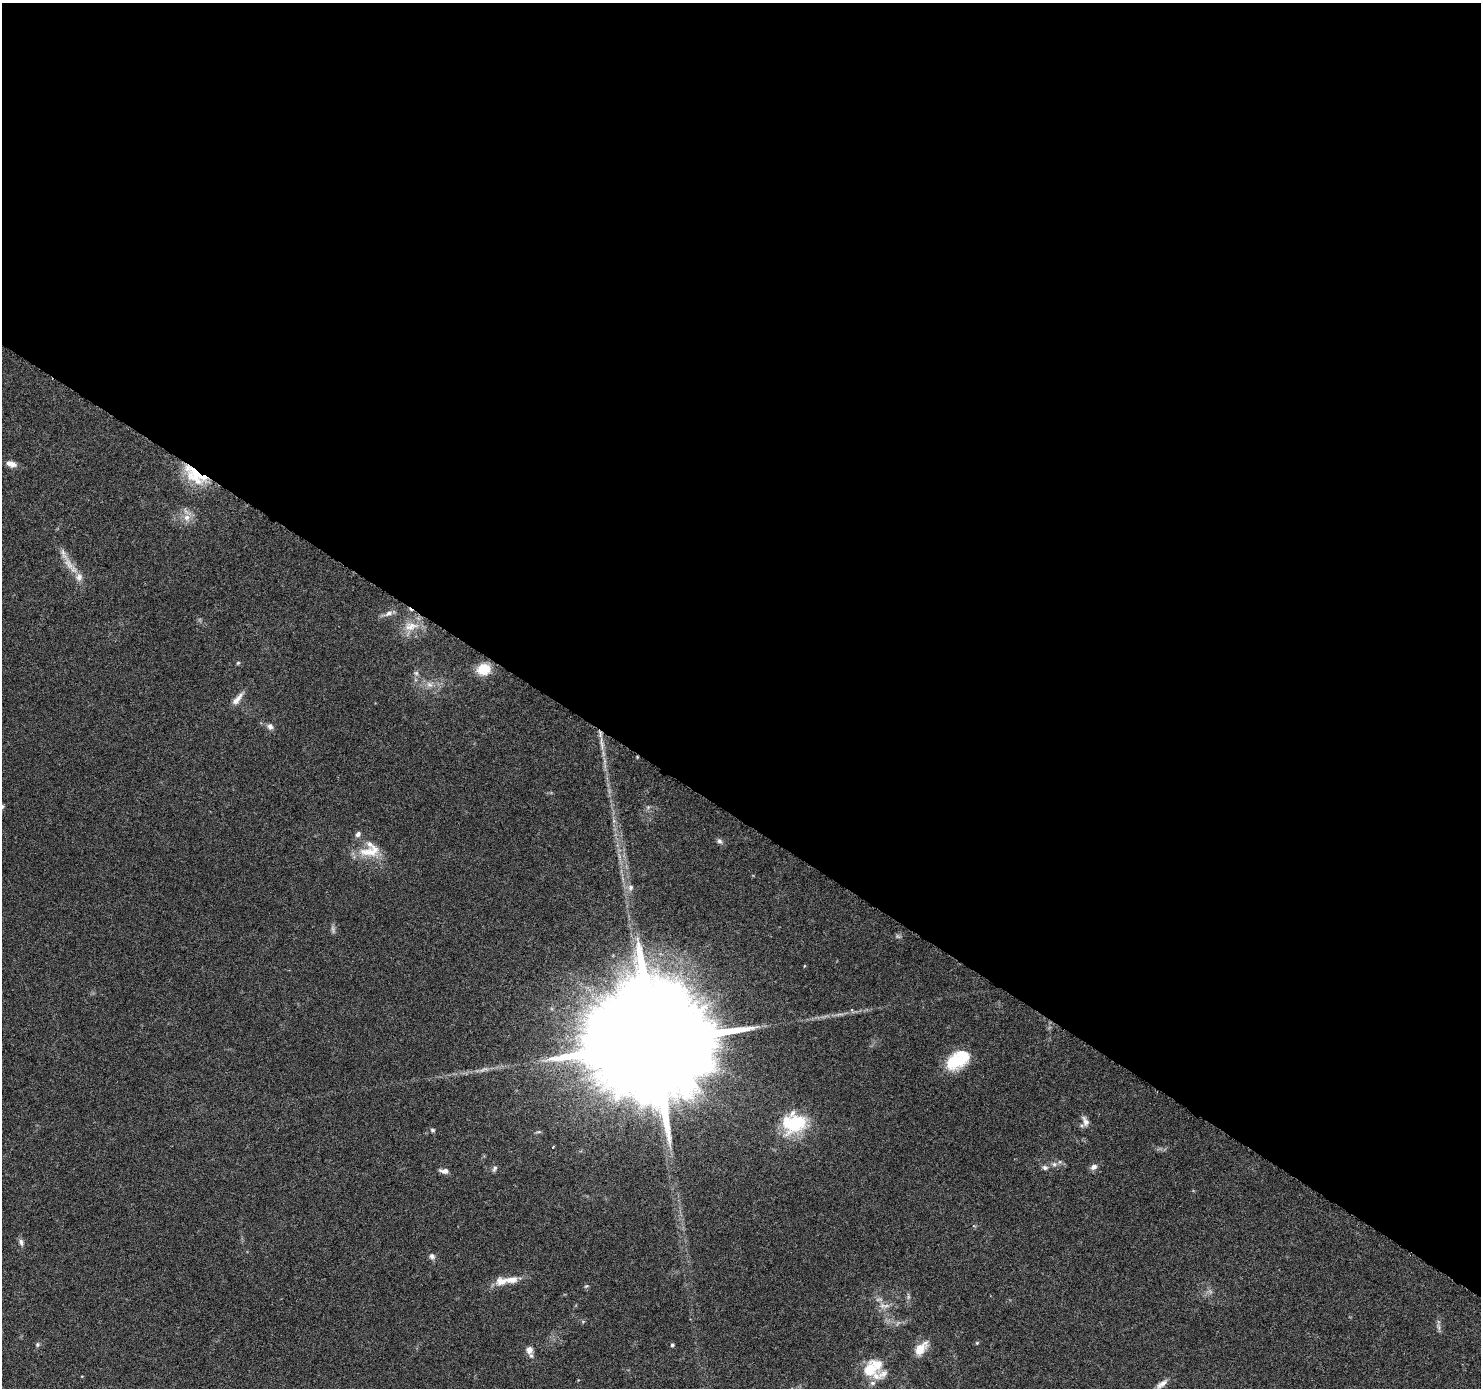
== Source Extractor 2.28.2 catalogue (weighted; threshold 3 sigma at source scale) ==
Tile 3 of 4 x 4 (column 3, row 1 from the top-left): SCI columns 2974-4452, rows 4417-5802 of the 5937 x 5994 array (HDU 1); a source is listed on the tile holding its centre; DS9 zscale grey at full resolution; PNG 1483 x 1390 px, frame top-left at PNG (2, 3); no overlay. Shown black and unused: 59% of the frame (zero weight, under 3 of 6 exposures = <1% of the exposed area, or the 3 px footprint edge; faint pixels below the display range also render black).
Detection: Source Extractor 2.28.2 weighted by HDU 2 'WHT'; one run over the whole footprint, this tile lists its part. Background 0.0521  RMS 0.0026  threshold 0.0105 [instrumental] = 3 sigma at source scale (4.09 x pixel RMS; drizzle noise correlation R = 1.36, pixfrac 0.8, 0.0396/0.0396 arcsec/px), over >= 5 px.
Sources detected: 57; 3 too faint to see at this stretch — not listed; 10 inside a brighter listed object's ellipse — not listed separately; the other 44 listed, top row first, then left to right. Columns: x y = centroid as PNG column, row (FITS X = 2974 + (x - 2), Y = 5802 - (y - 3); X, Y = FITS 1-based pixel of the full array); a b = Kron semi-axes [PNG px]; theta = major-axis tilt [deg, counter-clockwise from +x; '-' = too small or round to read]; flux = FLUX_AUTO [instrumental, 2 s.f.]
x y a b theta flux
11 464 12 7 -17 1.8
196 473 32 21 -57 11
187 518 10 9 - 1.9
69 564 21 9 -56 3
389 613 12 6 23 1.2
411 626 22 12 6 3.9
238 663 5 4 - 0.3
484 669 13 11 9 5.5
416 673 6 6 - 0.58
429 685 10 8 -43 1.4
237 699 20 7 49 1.8
270 726 9 7 -70 0.98
602 744 23 5 -79 2.1
358 834 8 6 55 0.83
719 841 8 6 -42 0.67
370 851 31 14 11 5.6
630 888 9 8 - 1.1
898 936 8 4 -44 0.44
852 1010 5 4 - 0.35
655 1041 48 26 53 13000
956 1061 24 19 24 8.6
1085 1121 15 8 -68 1.3
794 1123 31 22 9 13
432 1130 6 5 - 0.43
538 1132 8 4 1 0.37
553 1147 3 2 - 0.19
1054 1164 6 6 - 0.69
1045 1167 8 6 -16 0.71
1094 1167 9 7 32 1
494 1168 9 5 71 0.64
444 1171 11 6 -6 1.1
21 1242 10 6 -72 0.81
432 1256 8 6 -46 0.83
502 1281 18 11 10 2.9
586 1286 7 4 43 0.35
908 1297 7 4 72 0.45
882 1306 9 8 - 1.3
977 1343 5 4 - 0.27
37 1345 6 5 - 0.44
672 1345 4 4 - 0.46
921 1349 17 9 48 4
529 1350 9 8 - 1.6
870 1369 16 15 - 5.9
1161 1384 20 7 36 1.7
Overlapping masked pixels (flux is a lower limit): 1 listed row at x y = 196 473